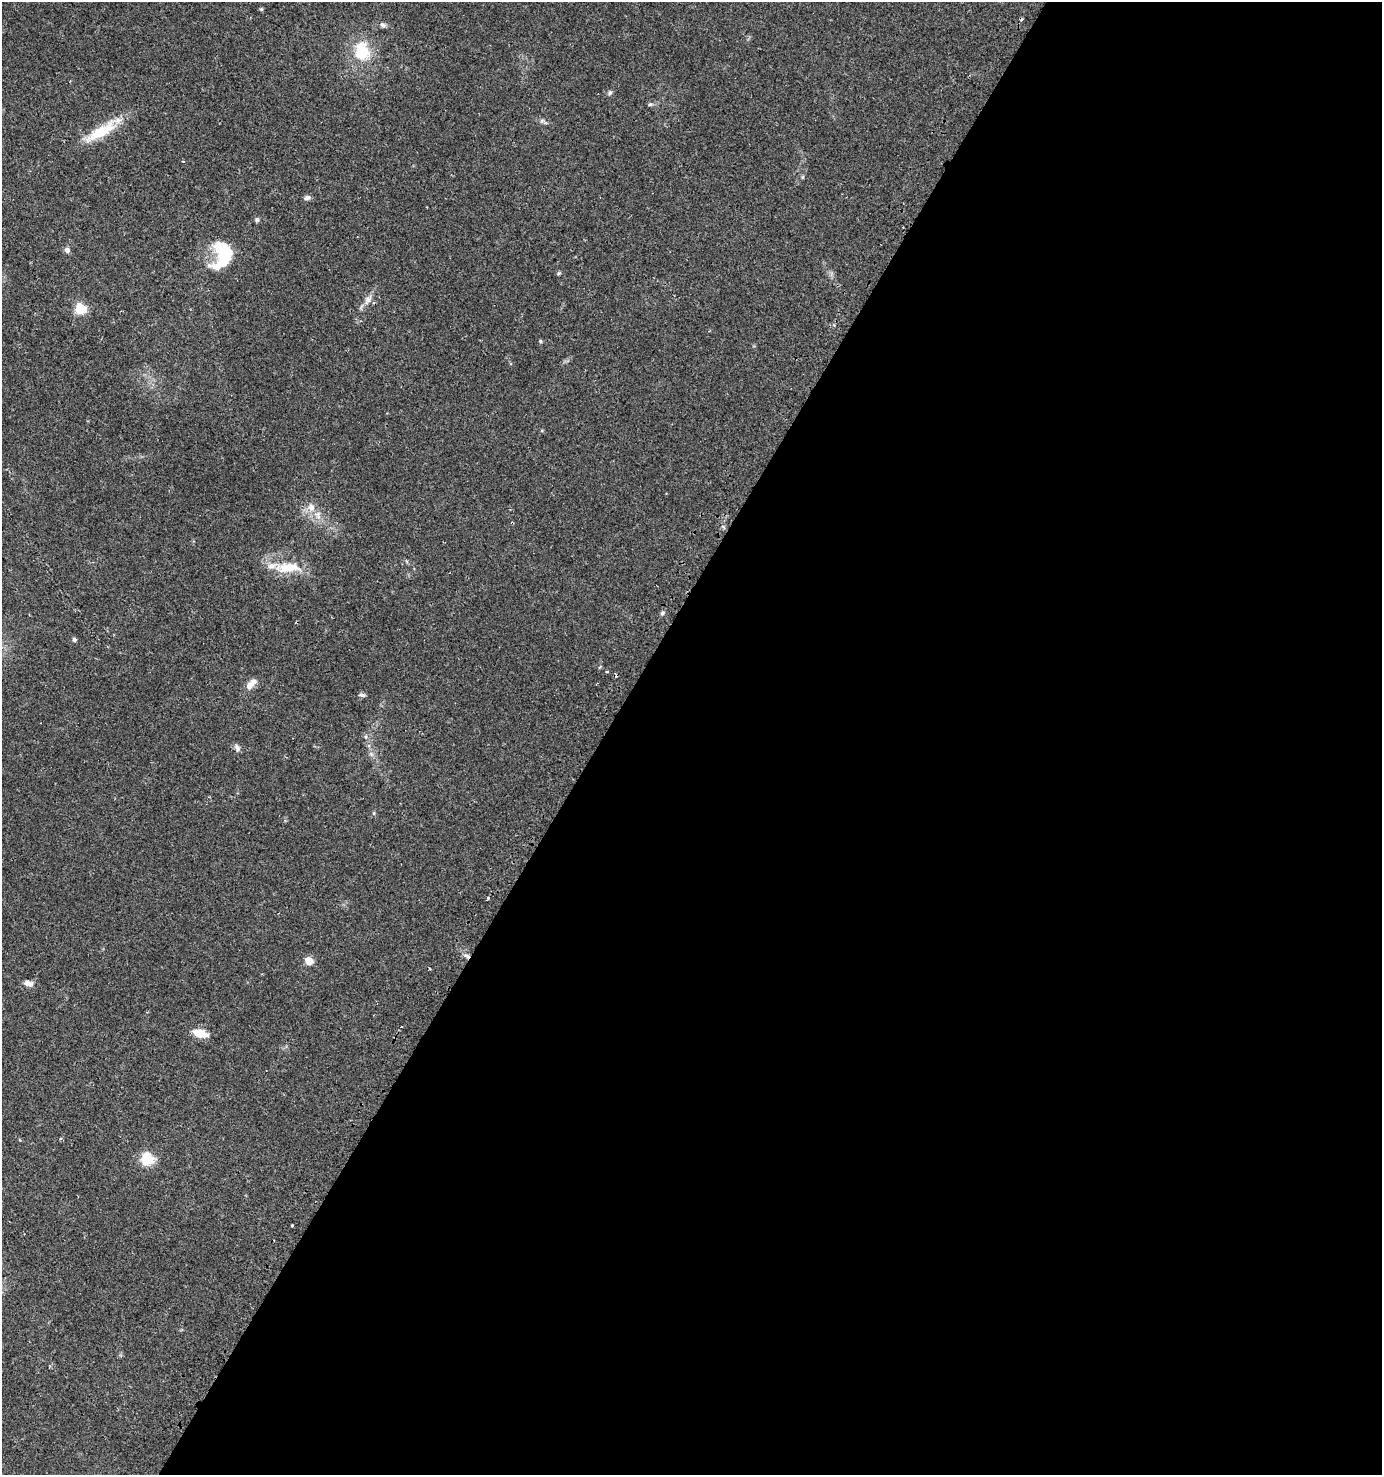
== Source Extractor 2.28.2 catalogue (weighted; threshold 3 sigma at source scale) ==
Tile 12 of 4 x 4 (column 4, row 3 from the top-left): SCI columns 4356-5735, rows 1500-2972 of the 6018 x 5937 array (HDU 1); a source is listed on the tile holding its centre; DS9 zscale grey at full resolution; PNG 1384 x 1477 px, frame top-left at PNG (2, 2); no overlay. Shown black and unused: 56% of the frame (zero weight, under 2 of 3 exposures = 2% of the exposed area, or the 3 px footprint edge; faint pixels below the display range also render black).
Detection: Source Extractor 2.28.2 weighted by HDU 2 'WHT'; one run over the whole footprint, this tile lists its part. Background 0.0616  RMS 0.0082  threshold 0.037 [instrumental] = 3 sigma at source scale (4.5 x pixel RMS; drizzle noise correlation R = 1.50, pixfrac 1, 0.0396/0.0396 arcsec/px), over >= 5 px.
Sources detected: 43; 1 inside a brighter object's white glare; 3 cosmic-ray / hot-pixel residue — not listed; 3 inside a brighter listed object's ellipse — not listed separately; the other 36 listed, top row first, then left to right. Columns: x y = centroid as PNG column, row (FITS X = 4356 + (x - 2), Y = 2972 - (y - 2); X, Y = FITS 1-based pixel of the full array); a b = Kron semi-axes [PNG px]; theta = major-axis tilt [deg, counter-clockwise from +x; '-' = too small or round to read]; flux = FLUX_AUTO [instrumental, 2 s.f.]
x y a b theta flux
261 9 5 5 - 1.1
1021 19 4 3 - 1.1
383 25 9 6 -31 2.4
362 51 27 20 -80 31
610 93 7 6 - 2
650 104 6 5 - 1.3
542 121 7 4 1 1.7
101 132 49 13 31 28
183 161 3 3 - 0.76
803 177 6 4 89 0.96
307 198 10 6 12 2.5
257 220 6 6 - 1.5
221 248 25 17 -40 27
67 250 6 6 - 3.1
559 273 5 5 - 1.1
368 299 16 9 62 6.2
80 309 6 5 - 66
540 341 5 4 - 0.99
311 507 12 11 - 7.3
289 568 35 14 4 22
662 613 7 5 52 1.8
74 640 5 5 - 1.7
607 671 3 3 - 2.2
249 686 10 8 60 4.9
362 695 9 5 -8 2
366 737 7 4 90 1.3
237 748 10 7 -65 2.9
371 754 8 5 -45 2.1
374 813 6 4 89 1
488 897 3 3 - 4
467 956 9 5 -15 2.5
309 961 9 8 - 7.7
29 983 12 7 -16 4.1
200 1033 18 9 -14 11
147 1159 6 6 - 83
292 1225 3 3 - 1.1
Overlapping masked pixels (flux is a lower limit): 1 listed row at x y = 467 956